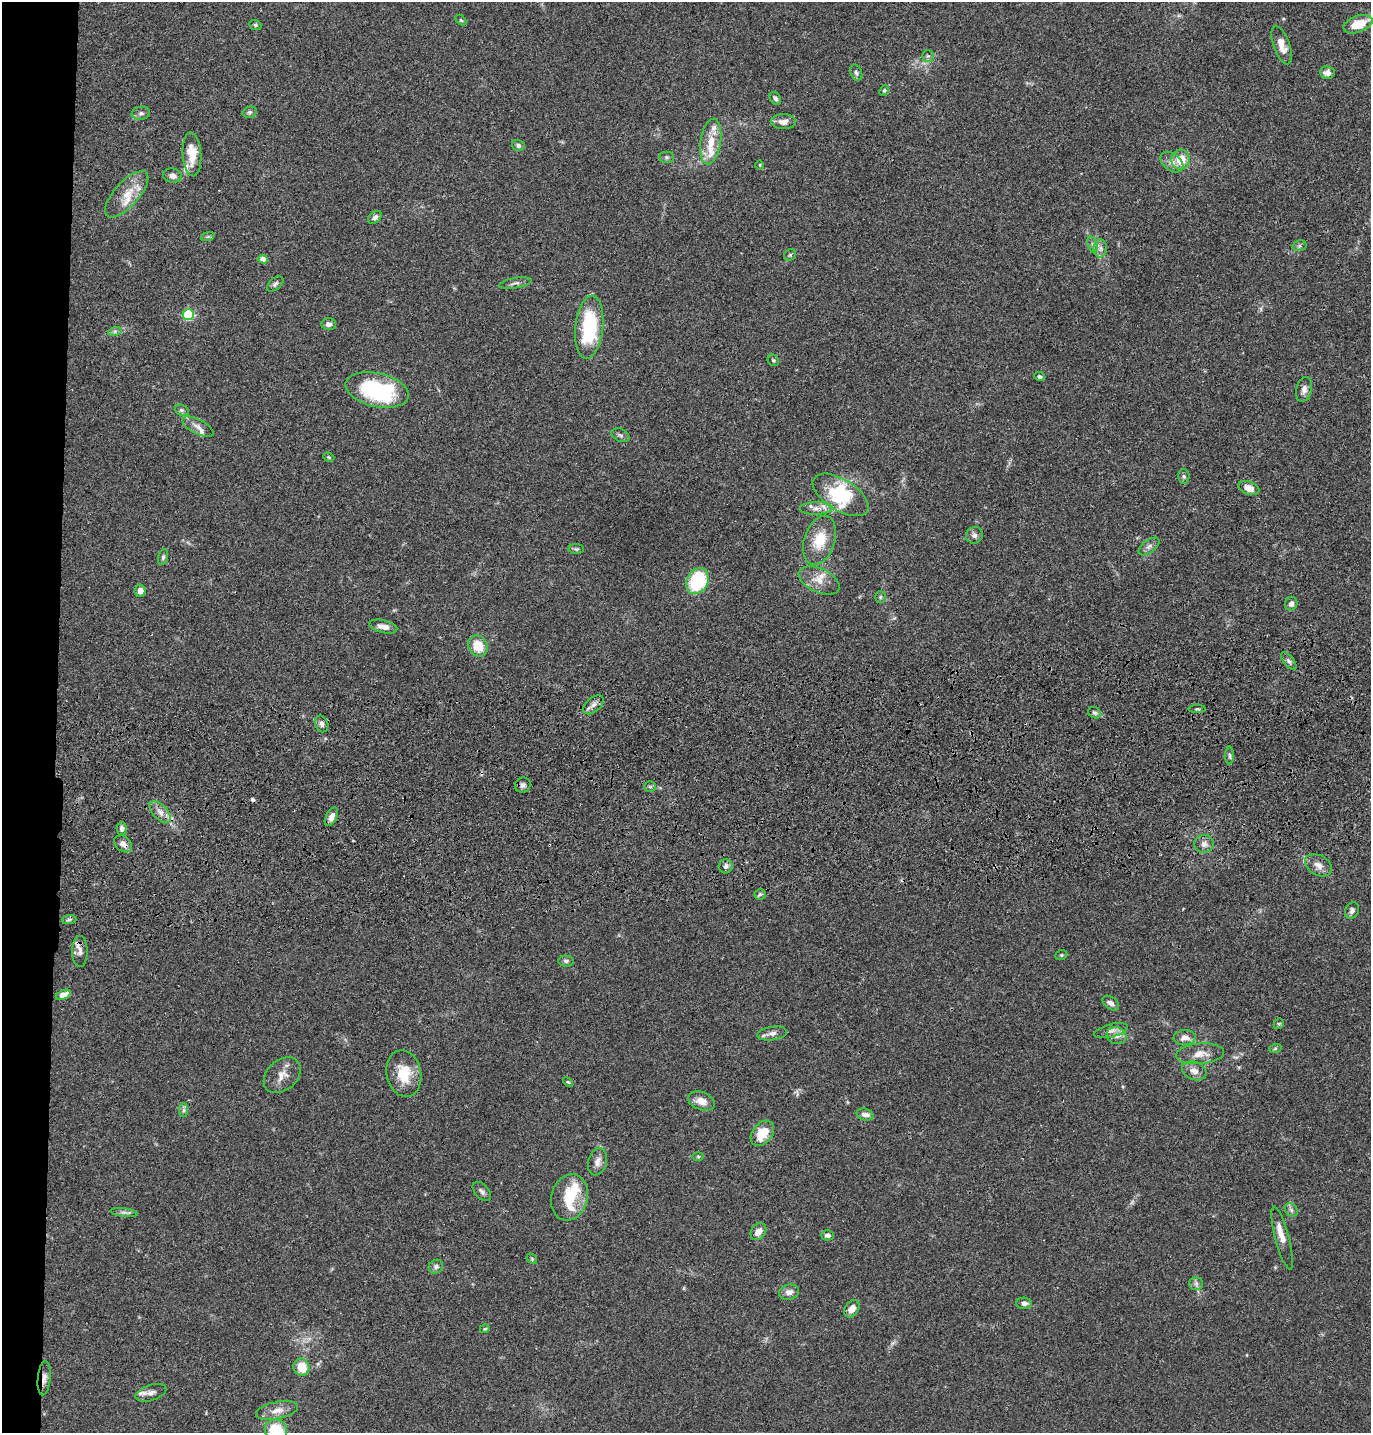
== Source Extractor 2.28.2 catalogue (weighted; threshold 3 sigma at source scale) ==
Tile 4 of 3 x 3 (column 1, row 2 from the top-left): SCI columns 122-1490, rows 1549-2979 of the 4349 x 4527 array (HDU 1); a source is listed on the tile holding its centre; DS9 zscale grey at full resolution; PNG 1373 x 1435 px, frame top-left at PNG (2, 2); each listed source drawn as its Kron ellipse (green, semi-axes under 4 px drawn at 4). Shown black and unused: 4% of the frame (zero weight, under 3 of 4 exposures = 6% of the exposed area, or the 3 px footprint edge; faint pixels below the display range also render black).
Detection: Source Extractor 2.28.2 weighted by HDU 2 'WHT'; one run over the whole footprint, this tile lists its part. Background 0.0829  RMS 0.0061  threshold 0.0276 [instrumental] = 3 sigma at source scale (4.5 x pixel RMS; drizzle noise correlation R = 1.50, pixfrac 1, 0.05/0.05 arcsec/px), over >= 5 px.
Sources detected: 133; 3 inside a brighter object's white glare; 3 cosmic-ray / hot-pixel residue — neither listed nor drawn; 10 inside a brighter listed object's ellipse — not listed separately; the other 117 listed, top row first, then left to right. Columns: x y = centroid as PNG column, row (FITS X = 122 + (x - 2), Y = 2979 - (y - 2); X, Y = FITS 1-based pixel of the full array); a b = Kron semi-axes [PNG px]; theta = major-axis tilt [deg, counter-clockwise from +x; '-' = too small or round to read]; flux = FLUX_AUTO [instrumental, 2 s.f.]
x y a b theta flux
461 20 6 3 -44 0.74
1358 24 15 8 18 14
255 25 6 4 -22 0.92
1282 45 20 8 -70 6.8
928 56 6 6 - 1.4
856 73 8 5 -68 1.5
1327 73 7 6 - 3.6
884 90 6 4 49 0.84
775 98 7 5 -54 1.7
250 112 7 5 14 1.2
141 113 9 6 7 2
783 122 12 7 0 4.1
711 142 23 10 81 11
518 145 6 5 - 1.9
192 154 22 9 -86 12
666 157 7 5 -1 1.3
1181 160 10 9 - 12
1172 162 13 8 -37 4.3
760 165 5 3 - 0.49
172 176 9 7 -9 2.8
127 194 29 12 48 13
375 217 8 5 38 2
208 236 7 4 19 0.99
1093 244 8 5 -70 1.7
1299 246 7 5 13 1.3
1100 248 9 6 88 2.6
790 255 6 5 - 0.95
263 259 5 4 - 4.6
515 283 16 5 9 2.2
275 284 9 5 40 1.6
188 314 5 5 - 53
329 324 7 6 - 2.3
589 327 32 14 84 46
115 331 7 4 18 1.3
773 360 6 5 - 0.87
1039 377 5 4 - 1.6
1304 389 12 7 76 3.1
377 390 32 17 -13 69
182 410 7 5 -21 1.3
198 427 17 7 -27 3.8
620 435 9 6 -25 1.5
329 457 6 4 -21 0.66
1184 476 7 5 -87 1.2
1249 488 11 6 -19 6.1
841 495 31 15 -31 19
816 508 16 6 1 4.1
974 535 8 8 - 2.2
820 540 25 15 72 15
1149 546 12 6 37 2.5
576 549 8 5 1 1.1
163 557 8 5 75 1.2
819 580 22 12 -26 8.1
697 581 14 10 62 42
140 591 6 5 - 3
880 597 5 5 - 0.87
1291 604 7 6 - 2.3
383 627 14 6 -14 4.4
478 646 11 9 -61 12
1289 661 10 5 -51 1.7
593 705 12 7 41 3
1197 709 8 2 0 0.89
1095 713 7 5 -29 1.4
322 724 8 6 -66 2.4
1230 756 9 4 -89 1.4
523 785 8 7 - 2.2
650 787 6 5 - 1.1
160 812 13 7 -45 4.3
331 817 10 5 63 3.3
122 829 6 5 - 1.9
123 844 10 7 -39 3.9
1204 844 9 9 - 3.1
1318 865 14 10 -30 4.6
726 866 7 7 - 2.1
760 894 5 5 - 1.1
1352 910 9 6 64 2.2
69 920 7 4 1 1.2
80 951 16 8 -90 3.1
1061 955 6 5 - 0.82
566 961 7 5 -1 1.3
63 995 8 4 23 9.8
1111 1003 9 6 -37 2.6
1279 1024 6 5 - 0.87
1111 1031 17 6 14 3.7
772 1033 15 6 9 3.3
1116 1036 10 8 -23 3.6
1185 1038 11 7 4 4.1
1275 1049 6 4 20 0.9
1200 1054 24 10 5 7.5
1194 1071 13 9 -24 4.6
404 1074 23 17 -79 16
282 1075 21 15 42 6.9
568 1082 6 3 -43 0.66
701 1101 14 9 -21 6.3
183 1110 7 4 -90 1.3
865 1115 9 5 -17 3.5
762 1133 14 9 51 13
698 1156 6 4 0 0.75
598 1162 14 9 74 4
482 1191 11 7 -48 2.1
569 1197 23 18 74 20
1291 1210 7 6 - 1.5
124 1212 14 4 -7 1.9
758 1231 9 7 53 4.5
827 1235 6 5 - 2.2
1282 1238 32 6 -75 6
532 1259 6 4 -48 0.85
436 1267 7 6 - 2
1196 1284 7 6 - 1.8
789 1292 10 7 15 3.9
1024 1303 8 5 -2 2.3
852 1309 9 6 54 5.4
485 1329 5 3 - 0.7
302 1367 9 8 - 11
44 1378 17 6 85 4
151 1393 16 8 18 3.6
277 1410 21 8 11 6
276 1430 11 10 - 22
Overlapping masked pixels (flux is a lower limit): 2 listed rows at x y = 123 844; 44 1378
Isophote crosses this tile's border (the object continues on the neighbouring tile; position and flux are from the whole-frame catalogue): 1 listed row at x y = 276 1430